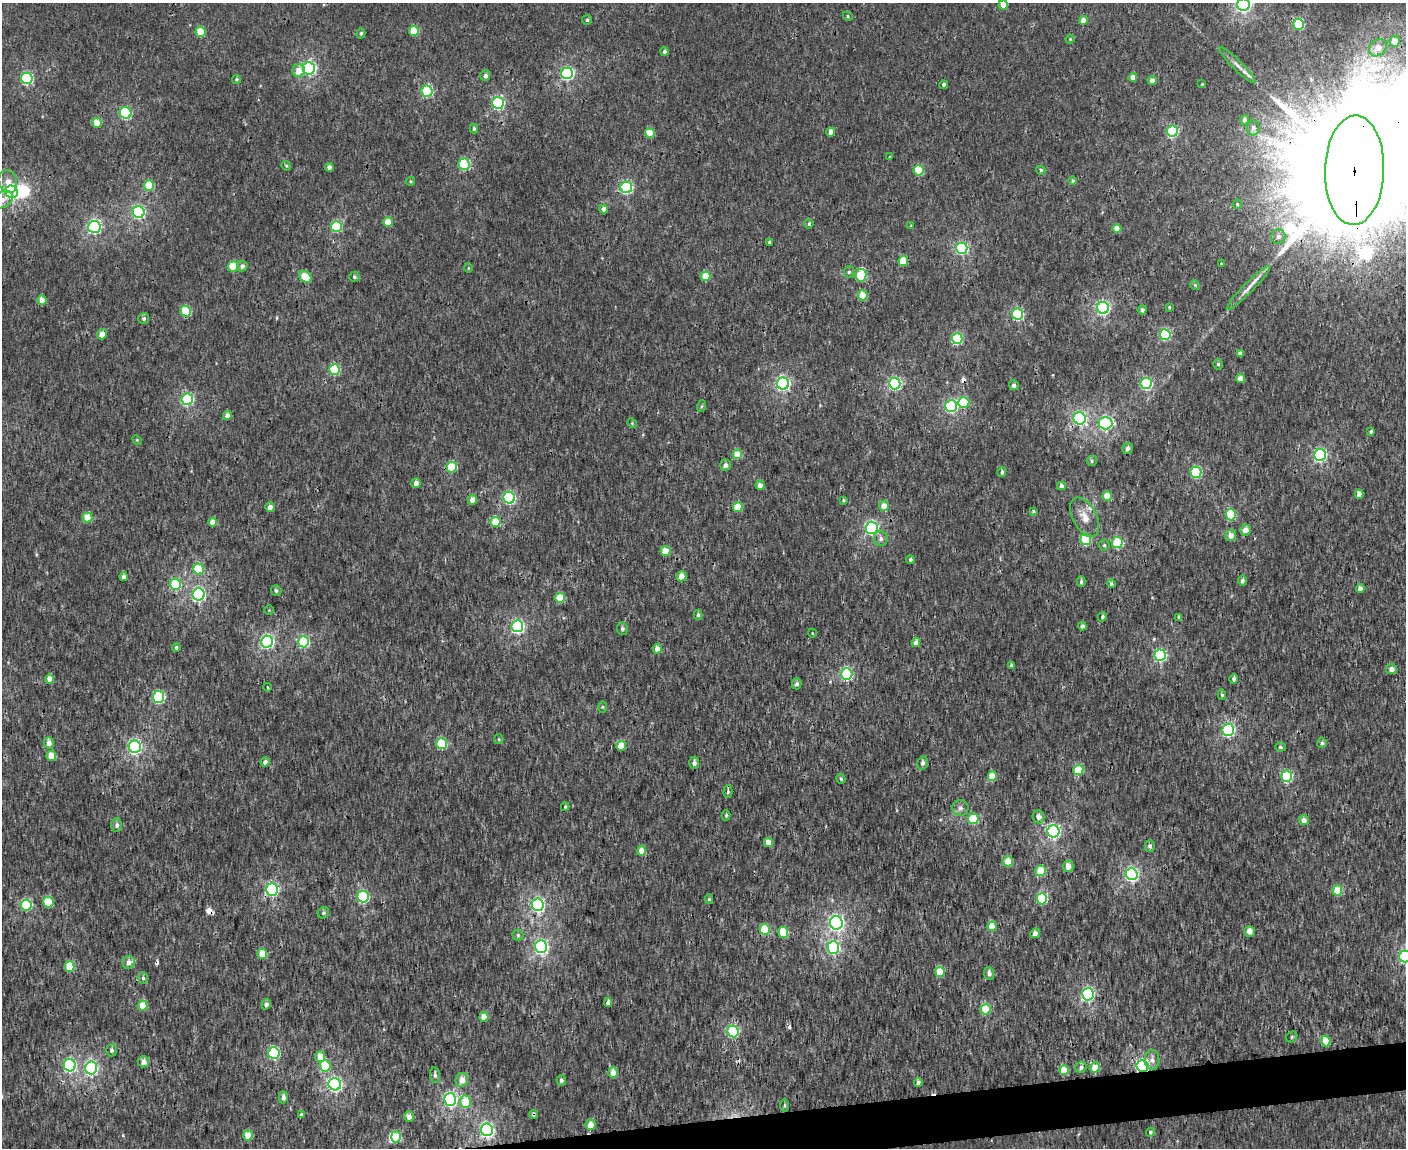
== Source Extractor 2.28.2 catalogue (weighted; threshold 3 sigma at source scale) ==
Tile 5 of 3 x 4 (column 2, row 2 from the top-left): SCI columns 1554-2957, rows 2298-3443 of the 4468 x 4596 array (HDU 1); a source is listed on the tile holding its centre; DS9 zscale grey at full resolution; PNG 1408 x 1150 px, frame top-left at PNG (2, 3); each listed source drawn as its Kron ellipse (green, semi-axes under 4 px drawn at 4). Shown black and unused: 2% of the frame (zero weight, under 3 of 4 exposures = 6% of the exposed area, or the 3 px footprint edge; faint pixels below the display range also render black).
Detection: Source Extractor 2.28.2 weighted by HDU 2 'WHT'; one run over the whole footprint, this tile lists its part. Background 2.24e-04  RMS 0.0014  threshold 0.0064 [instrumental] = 3 sigma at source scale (4.5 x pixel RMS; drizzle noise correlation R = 1.50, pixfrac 1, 0.0396/0.0396 arcsec/px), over >= 5 px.
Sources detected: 275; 2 inside a brighter object's white glare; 6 cosmic-ray / hot-pixel residue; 1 long thin detection or spike segment (spike, bleed or trail) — neither listed nor drawn; the other 266 listed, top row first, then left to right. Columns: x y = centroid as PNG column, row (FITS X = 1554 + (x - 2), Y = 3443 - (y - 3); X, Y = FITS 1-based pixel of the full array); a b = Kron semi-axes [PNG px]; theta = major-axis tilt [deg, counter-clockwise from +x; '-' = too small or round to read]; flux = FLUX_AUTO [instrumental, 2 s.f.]
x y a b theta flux
1003 5 4 4 - 2.3
1243 5 6 6 - 36
848 16 5 4 - 0.19
587 20 5 4 - 0.33
1083 20 4 4 - 1.3
1299 24 5 5 - 10
414 31 5 5 - 4.5
201 32 5 5 - 4.7
361 33 5 4 - 0.24
1070 39 4 4 - 0.15
1395 41 5 5 - 2.3
1378 48 9 8 - 1.6
665 51 4 4 - 0.37
1237 65 24 5 -45 1
309 68 6 6 - 26
299 71 6 6 - 1.8
567 73 6 6 - 23
485 76 5 5 - 0.61
1133 77 4 4 - 1.4
27 78 6 5 - 16
237 79 4 4 - 0.25
1152 80 4 4 - 0.9
1202 84 4 4 - 0.14
944 85 4 4 - 0.38
427 91 6 5 - 12
498 103 6 6 - 18
125 113 6 5 - 15
1245 120 5 4 - 0.42
97 123 5 5 - 2
1253 128 7 6 - 0.5
474 129 5 4 - 0.24
1172 131 5 5 - 14
831 132 4 4 - 1.3
650 133 5 5 - 4
889 157 4 2 - 0.09
464 164 5 5 - 9.4
286 166 5 4 - 0.19
329 167 4 4 - 0.8
919 170 5 5 - 6.4
1041 170 5 4 - 0.28
1355 170 55 29 88 18000
411 181 4 4 - 0.18
1072 181 4 3 - 0.2
8 182 11 9 -70 1.4
149 185 5 5 - 4.8
626 187 6 6 - 16
11 192 6 6 - 25
2 200 12 8 28 1.2
1237 204 5 4 - 0.17
604 209 4 4 - 0.78
139 212 6 6 - 24
388 222 5 4 - 3.1
809 224 5 4 - 0.32
911 226 4 4 - 0.13
94 227 6 6 - 28
336 227 5 5 - 11
1117 228 4 4 - 1.7
1278 236 7 7 - 0.52
770 242 4 3 - 0.29
962 248 6 5 - 19
903 261 5 4 - 3.7
1221 264 3 3 - 0.17
242 266 5 5 - 0.55
233 267 5 5 - 6.4
468 268 5 3 - 0.12
849 272 6 5 - 0.26
861 275 6 5 - 9.6
705 276 5 5 - 3.1
305 277 7 5 -36 4.7
354 277 5 5 - 0.28
1195 285 5 4 - 0.18
1248 288 30 5 45 1.3
863 295 5 5 - 3.4
42 300 4 4 - 2
1169 307 4 4 - 0.14
1103 308 6 6 - 27
1142 310 4 4 - 0.49
186 311 5 5 - 6.4
1017 314 5 5 - 16
144 318 5 5 - 0.33
102 334 5 4 - 1.5
1165 335 5 5 - 12
957 339 5 5 - 11
1240 353 4 4 - 0.43
1218 364 5 4 - 0.27
334 370 5 5 - 9.4
1240 379 4 4 - 1.5
1146 383 5 5 - 16
783 384 6 6 - 28
895 384 6 5 - 22
1014 385 5 4 - 0.46
187 399 6 5 - 19
964 402 5 5 - 7.2
702 406 6 4 70 0.2
951 406 6 6 - 18
227 415 4 4 - 0.74
1080 418 6 6 - 26
632 423 5 4 - 0.14
1105 423 7 6 - 22
1371 432 4 4 - 0.28
137 440 5 4 - 0.16
1127 448 5 5 - 0.64
737 454 5 4 - 3.5
1320 455 6 6 - 22
1092 461 5 5 - 0.23
725 465 5 5 - 0.62
452 467 5 5 - 5.2
1002 472 5 4 - 0.34
1196 472 5 5 - 12
416 483 5 4 - 0.91
760 485 4 4 - 1
1061 486 4 4 - 0.68
1359 494 4 4 - 1.1
1107 496 5 4 - 2.5
509 498 6 5 - 18
472 500 5 4 - 1.8
843 500 4 3 - 0.16
884 506 5 5 - 1.7
270 507 5 4 - 1
738 507 5 5 - 3.7
1033 511 3 3 - 0.33
1231 515 5 5 - 9.8
1085 517 21 12 -62 2
88 518 5 5 - 3.5
213 522 4 4 - 1.6
496 522 5 5 - 3.8
872 528 6 6 - 24
1245 530 5 5 - 1.1
1231 535 5 5 - 1.3
881 538 7 7 - 0.57
1086 540 5 5 - 8.6
1117 543 5 5 - 9.7
1104 545 5 5 - 0.26
665 551 5 5 - 2.4
910 559 4 4 - 0.25
198 569 5 5 - 6.3
681 576 5 5 - 1.7
124 577 4 4 - 0.61
1242 580 5 4 - 0.6
1081 582 5 4 - 0.31
176 584 5 5 - 9.9
1111 584 4 4 - 0.37
1360 589 4 4 - 0.78
276 590 5 5 - 0.33
199 594 6 6 - 24
560 598 5 5 - 3.7
269 610 4 4 - 0.13
698 615 5 4 - 0.28
1102 617 5 4 - 0.31
1179 617 4 3 - 0.28
517 626 6 6 - 25
1082 626 4 4 - 0.64
622 629 6 5 - 0.37
812 633 4 3 - 0.11
267 642 6 6 - 25
303 642 5 5 - 13
916 643 4 4 - 1.1
176 647 4 4 - 0.26
657 649 5 4 - 1
1160 655 6 5 - 19
1011 665 4 4 - 0.31
1391 669 5 5 - 0.94
847 674 6 5 - 18
50 679 4 4 - 1.8
1234 679 5 3 - 0.42
797 684 5 5 - 0.46
267 687 4 3 - 0.12
1222 695 5 4 - 0.25
158 697 6 5 - 15
602 707 5 3 - 0.15
1228 730 6 6 - 20
499 739 5 4 - 0.17
49 743 6 5 - 1.2
1322 743 5 5 - 0.38
442 744 5 5 - 9.9
621 746 5 4 - 3.4
135 747 6 6 - 26
1280 747 5 5 - 0.32
51 756 5 5 - 2.6
265 762 5 4 - 0.86
694 763 6 5 - 0.54
923 763 7 5 78 0.52
1078 770 5 5 - 4.6
992 776 5 4 - 3
1287 776 5 5 - 11
841 779 5 4 - 0.25
728 791 6 4 88 0.34
565 807 4 3 - 0.19
960 808 8 8 - 0.56
726 815 5 4 - 0.23
1038 817 6 6 - 0.68
973 819 5 5 - 6.3
1304 820 5 5 - 0.9
117 825 6 5 - 0.45
1054 831 6 6 - 27
768 842 4 4 - 1.7
1150 846 6 5 - 0.46
641 851 5 4 - 1.6
1008 861 5 4 - 3.6
1068 866 6 5 - 1.1
1041 871 5 5 - 5.3
1132 874 6 6 - 29
272 889 6 6 - 19
1337 890 5 4 - 5.3
363 897 6 5 - 15
709 899 5 4 - 0.23
1042 899 5 5 - 9.5
48 902 5 5 - 4.9
26 905 5 5 - 12
538 905 6 6 - 28
323 913 6 5 - 0.27
836 923 6 6 - 40
992 926 5 4 - 3.4
765 930 5 5 - 5.6
1249 931 5 5 - 0.94
783 932 5 5 - 3.9
1035 933 5 4 - 0.93
518 935 5 5 - 0.29
541 947 6 6 - 30
833 947 6 6 - 16
262 954 5 5 - 2.6
1405 956 6 6 - 26
128 962 6 6 - 1
69 966 5 5 - 4.6
940 972 5 4 - 3.7
989 973 6 5 - 0.58
143 978 6 4 -90 0.33
1088 994 6 6 - 24
608 1003 4 4 - 0.78
266 1004 5 4 - 0.5
143 1006 5 5 - 2.8
985 1009 5 5 - 7.5
484 1017 4 4 - 2.1
733 1031 6 5 - 13
1292 1037 6 5 - 0.21
1326 1041 5 4 - 3.4
112 1050 6 5 - 0.38
274 1053 6 5 - 16
320 1057 5 5 - 2.2
1152 1060 10 7 -88 0.75
143 1062 5 5 - 1.2
70 1065 6 6 - 22
325 1066 5 5 - 6
1142 1066 6 6 - 27
1081 1067 6 5 - 0.5
1095 1067 5 5 - 2.8
91 1068 6 6 - 25
1064 1070 5 4 - 2.4
613 1073 5 5 - 1.5
435 1075 8 5 -86 0.39
462 1080 7 6 - 1.2
561 1080 5 4 - 0.34
918 1082 4 4 - 0.5
335 1084 6 6 - 26
283 1097 6 4 -90 0.63
450 1099 6 6 - 27
465 1102 6 5 - 4
784 1105 7 3 -90 0.2
301 1114 3 3 - 0.35
534 1114 4 4 - 0.21
409 1117 5 5 - 1
590 1125 5 5 - 1.6
487 1130 6 6 - 34
1150 1132 4 4 - 0.28
248 1135 5 5 - 3
396 1137 5 5 - 5
Overlapping masked pixels (flux is a lower limit): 7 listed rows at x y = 1299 24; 1355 170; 186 311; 1320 455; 272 889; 1142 1066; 534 1114
Isophote crosses this tile's border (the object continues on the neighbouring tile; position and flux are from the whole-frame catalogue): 5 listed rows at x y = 1003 5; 1243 5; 1355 170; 2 200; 1405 956